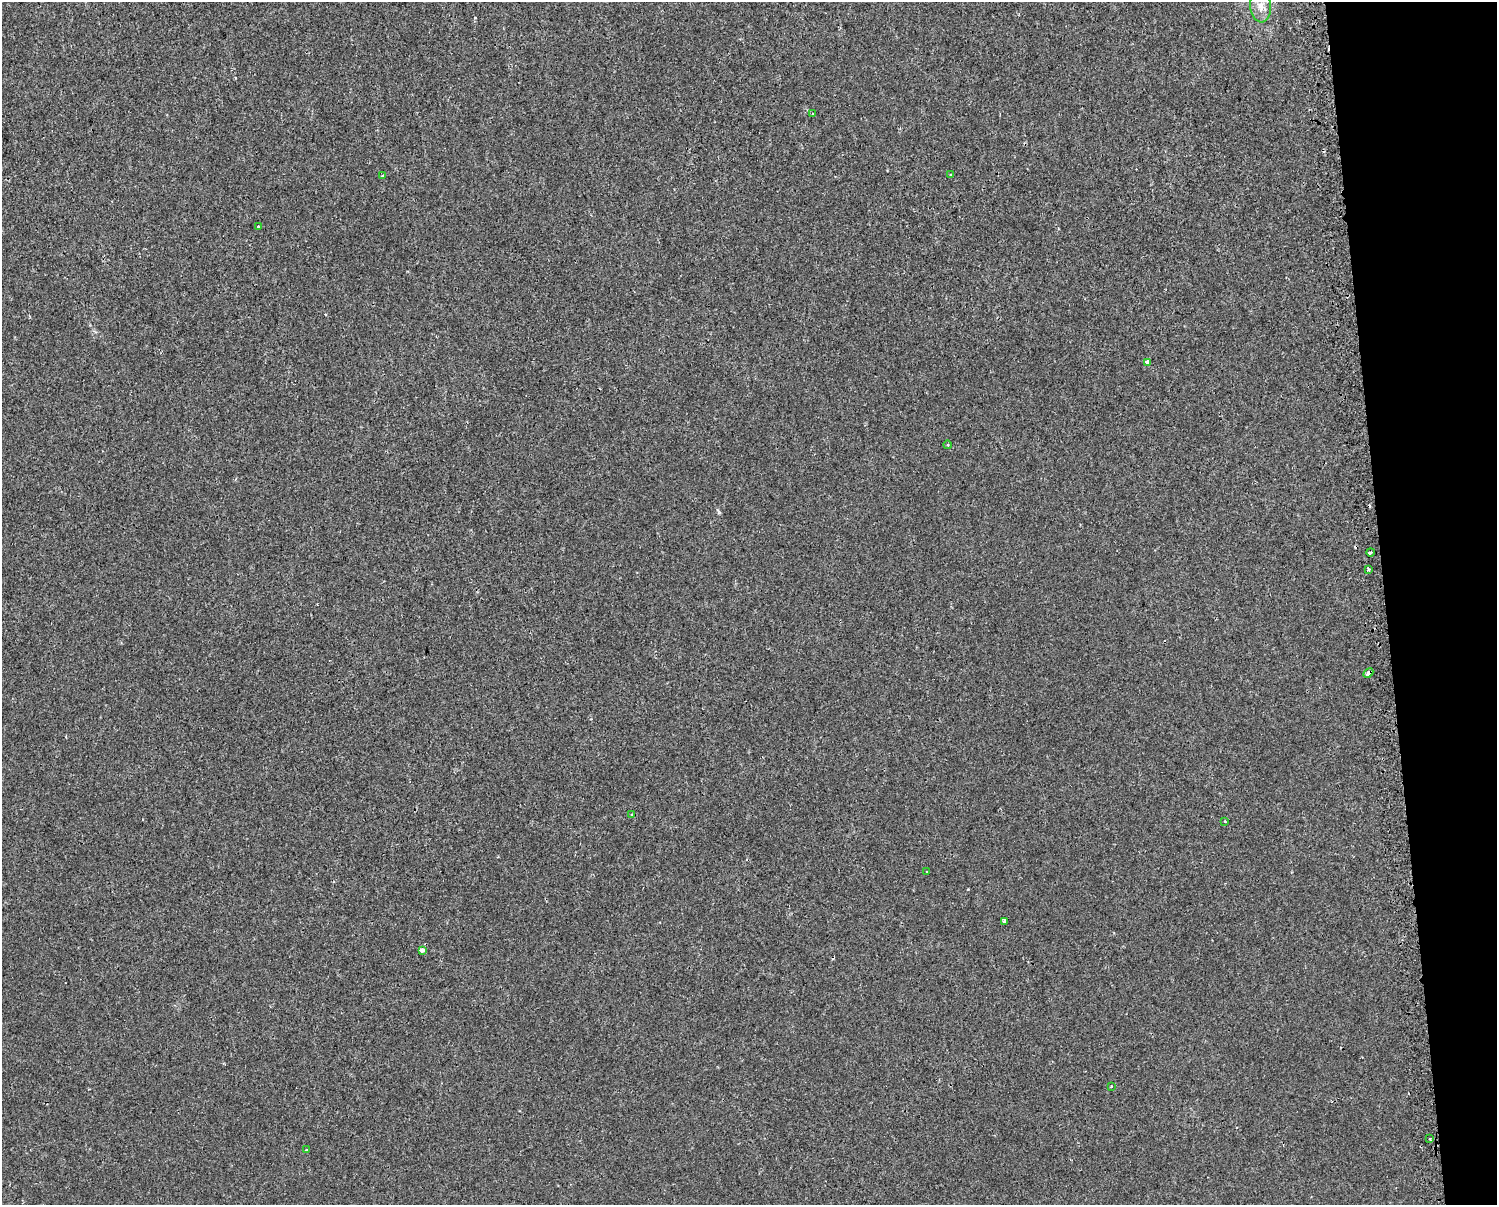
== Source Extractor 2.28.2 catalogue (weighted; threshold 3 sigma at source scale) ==
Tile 9 of 3 x 4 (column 3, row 3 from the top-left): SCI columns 3048-4542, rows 1242-2444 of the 4643 x 4891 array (HDU 1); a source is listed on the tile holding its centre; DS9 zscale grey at full resolution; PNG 1499 x 1207 px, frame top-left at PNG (2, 2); each listed source drawn as its Kron ellipse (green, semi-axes under 4 px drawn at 4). Shown black and unused: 8% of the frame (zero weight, under 2 of 3 exposures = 3% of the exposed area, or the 3 px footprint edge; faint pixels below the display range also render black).
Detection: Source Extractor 2.28.2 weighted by HDU 2 'WHT'; one run over the whole footprint, this tile lists its part. Background 1.21e-04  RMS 0.0025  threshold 0.0114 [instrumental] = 3 sigma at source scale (4.5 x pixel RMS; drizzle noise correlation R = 1.50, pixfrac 1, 0.0396/0.0396 arcsec/px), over >= 5 px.
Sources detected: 23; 5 cosmic-ray / hot-pixel residue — neither listed nor drawn; the other 18 listed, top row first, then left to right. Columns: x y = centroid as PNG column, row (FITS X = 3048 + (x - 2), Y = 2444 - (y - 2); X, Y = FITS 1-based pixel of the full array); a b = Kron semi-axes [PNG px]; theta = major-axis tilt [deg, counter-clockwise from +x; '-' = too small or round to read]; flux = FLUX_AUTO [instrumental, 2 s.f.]
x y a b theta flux
1261 6 16 10 -84 3
812 114 3 2 - 0.3
951 175 3 3 - 0.25
382 176 4 3 - 0.25
258 227 3 3 - 0.72
1147 363 4 3 - 2
948 445 4 3 - 0.17
1370 552 4 3 - 0.78
1369 570 4 3 - 0.37
1368 673 6 4 44 2.3
632 814 3 2 - 0.17
1225 821 3 3 - 0.22
927 871 3 3 - 1.1
1004 921 3 3 - 0.96
422 950 4 3 - 2.3
1111 1086 3 2 - 0.19
1430 1139 3 2 - 0.23
306 1150 3 3 - 0.29
Overlapping masked pixels (flux is a lower limit): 1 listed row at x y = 1368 673
Isophote crosses this tile's border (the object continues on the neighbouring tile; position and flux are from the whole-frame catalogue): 1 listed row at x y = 1261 6